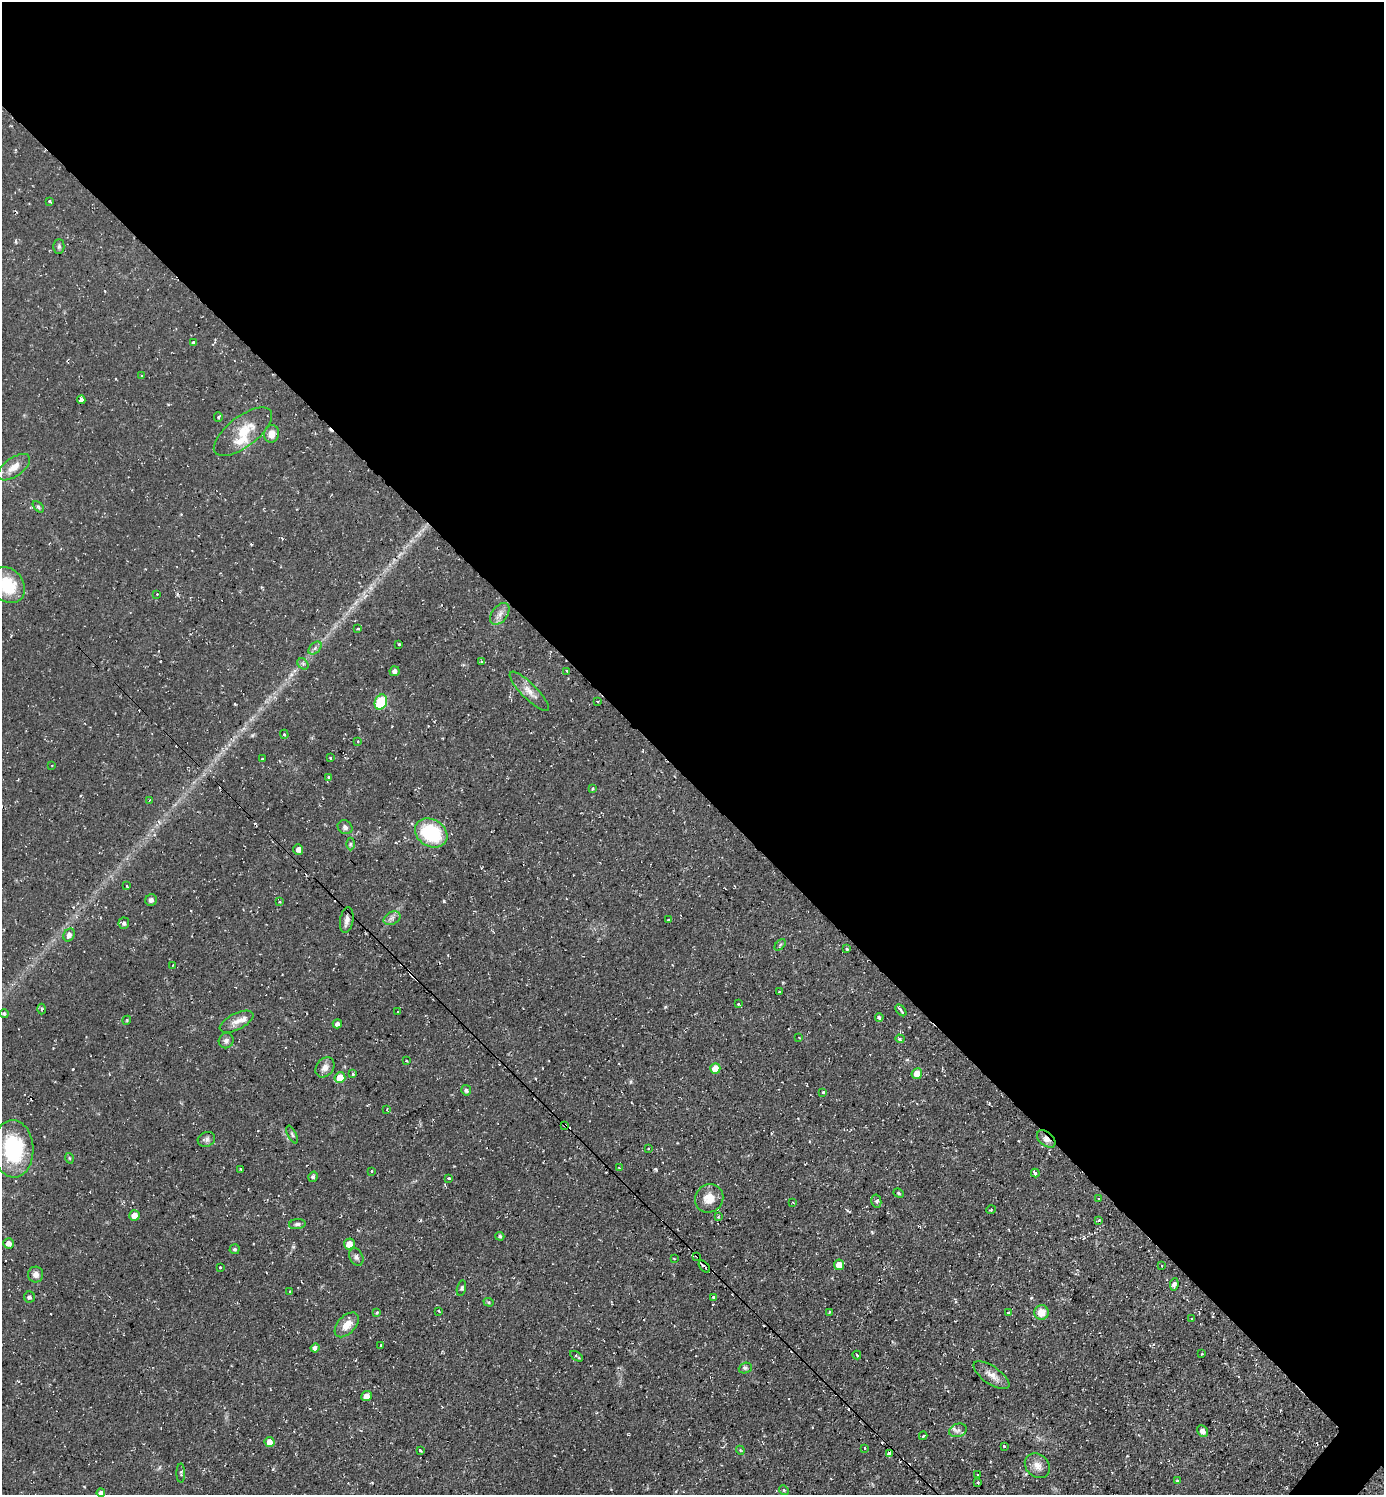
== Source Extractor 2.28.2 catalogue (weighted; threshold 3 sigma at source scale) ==
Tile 3 of 4 x 4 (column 3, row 1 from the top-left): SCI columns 2915-4296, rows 4480-5972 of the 5974 x 5972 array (HDU 1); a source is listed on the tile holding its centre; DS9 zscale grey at full resolution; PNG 1386 x 1497 px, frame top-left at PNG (2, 2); each listed source drawn as its Kron ellipse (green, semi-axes under 4 px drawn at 4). Shown black and unused: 53% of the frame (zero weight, under 2 of 3 exposures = <1% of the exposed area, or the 3 px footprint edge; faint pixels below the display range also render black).
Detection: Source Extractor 2.28.2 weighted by HDU 2 'WHT'; one run over the whole footprint, this tile lists its part. Background 0.0531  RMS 0.0061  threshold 0.0274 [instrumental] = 3 sigma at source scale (4.5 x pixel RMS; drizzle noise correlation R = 1.50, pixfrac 1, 0.05/0.05 arcsec/px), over >= 5 px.
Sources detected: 164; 22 cosmic-ray / hot-pixel residue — neither listed nor drawn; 2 inside a brighter listed object's ellipse — not listed separately; the other 140 listed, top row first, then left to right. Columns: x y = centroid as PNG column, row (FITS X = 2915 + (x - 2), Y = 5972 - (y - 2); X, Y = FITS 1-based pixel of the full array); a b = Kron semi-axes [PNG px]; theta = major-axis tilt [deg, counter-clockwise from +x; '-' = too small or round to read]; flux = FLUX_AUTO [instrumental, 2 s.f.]
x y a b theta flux
50 201 3 3 - 1.4
59 246 7 5 90 1.2
194 342 3 3 - 1.7
142 376 3 3 - 1.8
81 400 4 3 - 240
218 417 5 4 - 0.83
243 432 35 15 37 15
272 434 9 7 79 5.4
14 467 19 9 36 6.8
38 507 7 4 -46 0.93
7 585 19 15 -49 23
157 594 3 2 - 0.46
500 614 12 7 52 3.4
358 629 3 2 - 0.81
399 644 3 3 - 1
315 648 8 5 46 1.6
482 661 4 3 - 1
303 664 6 5 - 1.3
395 671 5 5 - 2.1
567 671 3 3 - 0.66
529 691 27 7 -45 5.8
597 701 3 3 - 1.1
381 702 8 6 68 36
284 734 4 4 - 0.98
357 741 3 3 - 1.2
330 758 3 3 - 0.93
262 759 3 3 - 1.1
52 765 2 2 - 0.38
329 778 3 3 - 4.2
593 788 4 2 - 0.47
150 800 3 2 - 0.39
345 827 8 6 -34 1.8
431 833 17 13 -31 39
350 844 6 4 90 0.9
298 849 5 5 - 2.8
127 886 3 2 - 0.74
151 900 6 5 - 1.8
280 902 4 3 - 0.72
392 918 9 6 26 2.2
347 920 13 6 80 3.1
668 920 3 2 - 0.66
124 923 6 5 - 1.3
69 935 7 5 60 2.7
780 945 7 4 47 0.93
847 949 3 3 - 0.97
173 965 3 2 - 0.44
779 992 3 3 - 1.4
739 1004 3 3 - 2.5
42 1009 5 3 - 0.73
901 1010 7 3 -50 2.9
398 1011 3 2 - 1.1
4 1014 4 4 - 1.1
879 1017 4 3 - 1.3
127 1020 4 3 - 0.55
236 1022 18 8 27 4.7
337 1024 5 4 - 2.3
799 1038 3 2 - 0.38
900 1039 4 3 - 1.1
226 1041 8 7 - 1.9
407 1061 3 2 - 0.48
325 1067 11 8 51 3.7
715 1068 5 5 - 8.1
353 1074 4 3 - 1.8
917 1074 5 5 - 6.8
340 1078 5 5 - 10
466 1090 5 5 - 1.5
823 1092 3 3 - 0.92
387 1110 3 2 - 0.49
565 1126 3 2 - 1.4
292 1134 9 4 -63 1.1
206 1139 9 7 25 1.9
1046 1139 11 6 -41 3.3
648 1148 3 3 - 0.69
13 1149 29 20 -87 46
69 1158 5 3 - 0.58
619 1168 3 2 - 0.76
241 1169 3 2 - 0.88
371 1171 3 2 - 0.41
1035 1173 4 3 - 3.1
313 1177 5 4 - 1.3
449 1178 3 3 - 0.96
899 1193 6 4 -22 0.78
709 1198 14 14 - 8
1099 1199 3 3 - 1.1
876 1201 6 5 - 1.3
793 1202 3 2 - 0.66
991 1210 5 3 - 0.5
134 1215 5 5 - 4.6
718 1217 3 3 - 0.74
1099 1220 4 3 - 0.89
297 1224 8 5 7 1.4
500 1236 4 4 - 1
9 1243 5 5 - 3.3
349 1244 5 5 - 6.3
235 1249 5 5 - 1.2
697 1256 3 2 - 0.79
356 1257 9 6 -62 2
674 1259 3 2 - 1
839 1265 5 5 - 6.6
1162 1266 3 2 - 0.9
220 1267 3 3 - 1.4
704 1267 7 2 -49 1.5
36 1274 8 7 - 3.1
1174 1284 6 4 83 1.8
461 1288 8 4 76 1.1
290 1291 3 2 - 0.4
29 1297 5 5 - 1.3
713 1297 3 3 - 1.8
489 1302 5 4 - 0.78
439 1311 4 2 - 0.8
829 1312 4 2 - 0.83
1041 1312 7 7 - 8
377 1313 4 3 - 0.62
1009 1313 4 3 - 2.5
1192 1319 3 2 - 0.49
347 1325 15 9 47 7.1
381 1345 3 2 - 1.7
315 1348 4 4 - 2.6
1202 1354 3 2 - 0.69
857 1355 4 3 - 1.4
576 1356 7 3 -33 1.2
745 1368 7 5 20 1.3
991 1375 21 8 -34 5.4
366 1396 5 5 - 4.5
958 1430 9 6 18 2
1202 1431 6 5 - 3.5
923 1436 4 3 - 1.7
270 1442 5 5 - 5.8
1004 1446 3 3 - 0.94
865 1448 3 3 - 0.85
420 1450 3 3 - 1.2
740 1450 4 3 - 0.6
890 1453 3 3 - 5.1
1037 1466 14 11 -45 5.1
181 1473 9 3 -90 0.88
977 1475 3 2 - 0.77
1178 1481 3 3 - 1.3
977 1482 3 3 - 0.99
784 1490 5 4 - 0.82
101 1493 4 4 - 2.4
Overlapping masked pixels (flux is a lower limit): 6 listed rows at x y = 81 400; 565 1126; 1046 1139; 697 1256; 704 1267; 890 1453
Isophote crosses this tile's border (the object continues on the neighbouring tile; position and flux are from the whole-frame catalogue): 2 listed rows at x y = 7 585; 101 1493